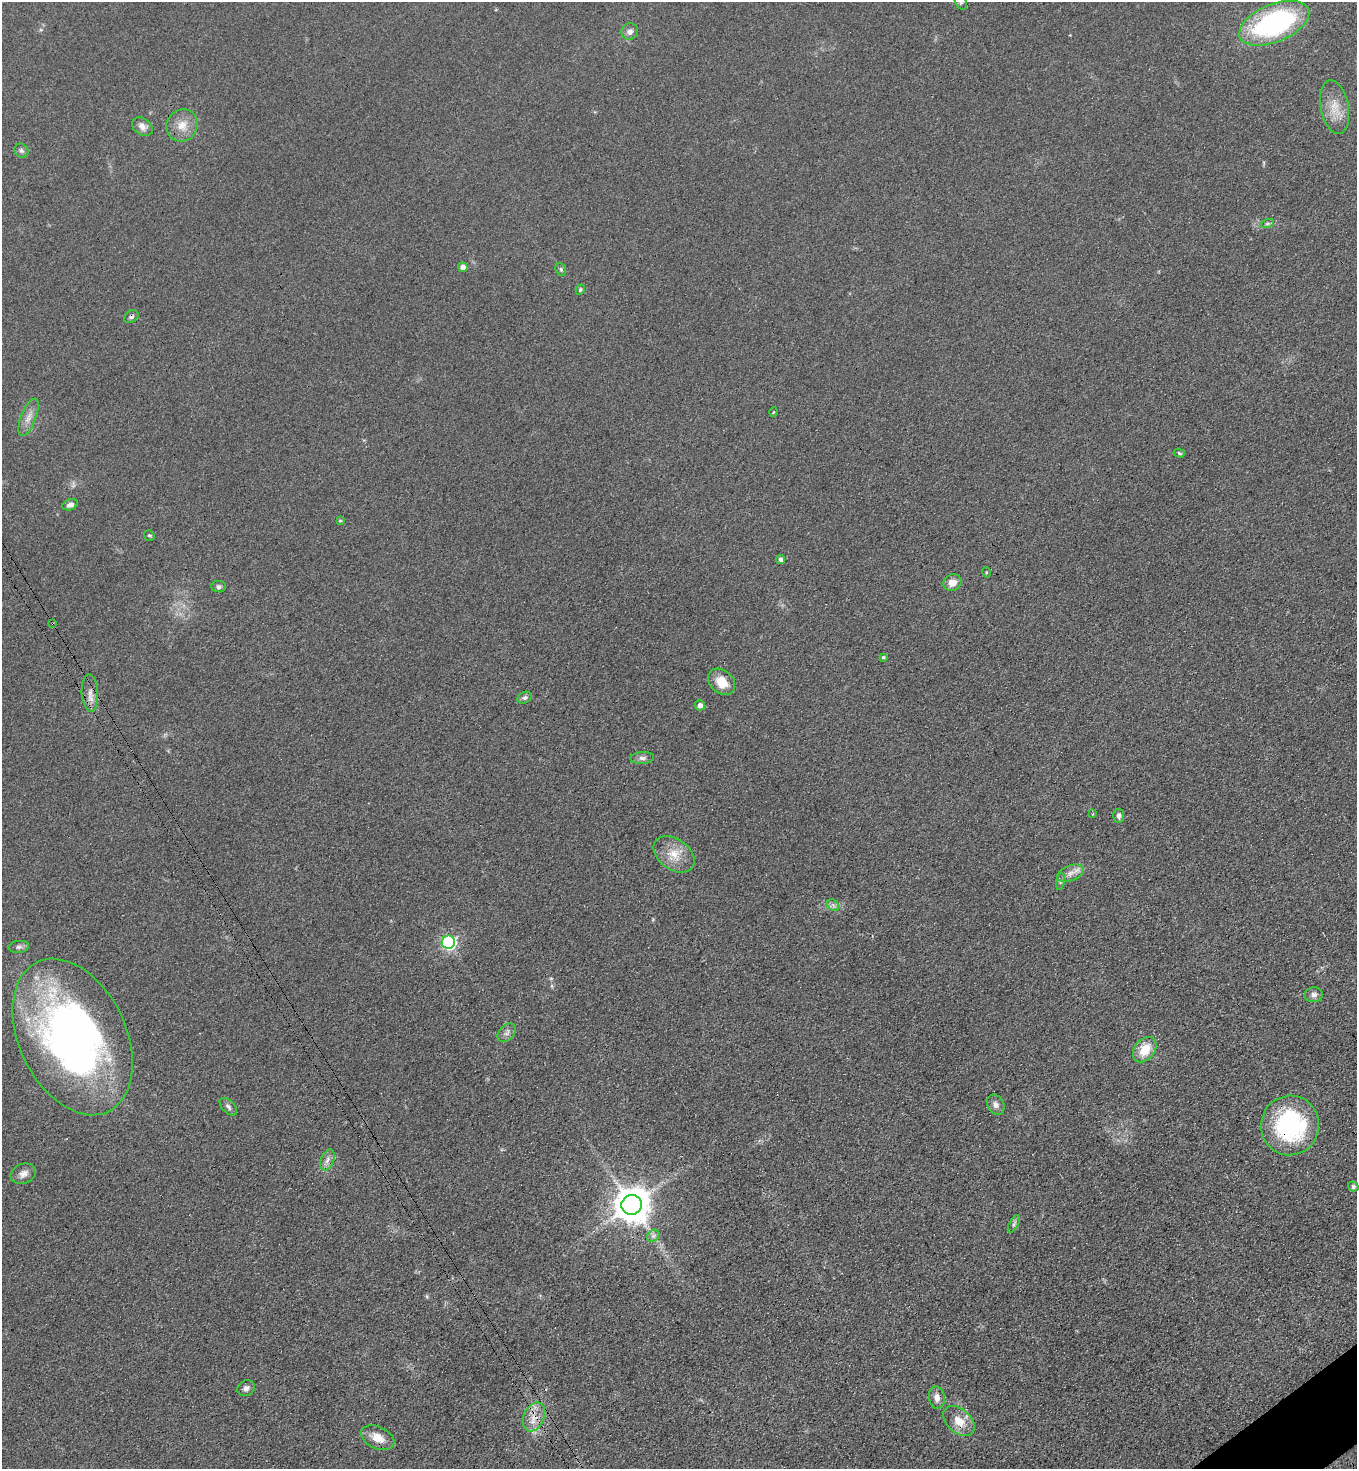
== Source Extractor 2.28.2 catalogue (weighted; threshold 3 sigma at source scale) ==
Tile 6 of 4 x 4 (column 2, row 2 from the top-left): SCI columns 1670-3024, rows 2961-4427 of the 5908 x 5918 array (HDU 1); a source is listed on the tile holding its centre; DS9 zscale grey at full resolution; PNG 1359 x 1471 px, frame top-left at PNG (2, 2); each listed source drawn as its Kron ellipse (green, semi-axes under 4 px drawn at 4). Shown black and unused: <1% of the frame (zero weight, under 3 of 4 exposures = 3% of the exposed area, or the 3 px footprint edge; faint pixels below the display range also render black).
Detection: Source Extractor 2.28.2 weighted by HDU 2 'WHT'; one run over the whole footprint, this tile lists its part. Background 0.0764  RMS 0.0072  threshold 0.0324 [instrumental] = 3 sigma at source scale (4.5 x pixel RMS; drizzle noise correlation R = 1.50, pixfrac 1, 0.05/0.05 arcsec/px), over >= 5 px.
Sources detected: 56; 1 too faint to see at this stretch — neither listed nor drawn; the other 55 listed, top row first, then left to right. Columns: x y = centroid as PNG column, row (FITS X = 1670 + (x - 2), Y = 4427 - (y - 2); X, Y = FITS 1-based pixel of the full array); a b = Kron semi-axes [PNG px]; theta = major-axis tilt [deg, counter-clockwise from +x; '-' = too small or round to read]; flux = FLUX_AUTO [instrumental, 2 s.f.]
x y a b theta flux
961 2 8 5 -60 1.7
1274 23 37 19 22 130
630 31 8 8 - 3.4
1335 107 27 14 -79 13
182 125 16 15 - 10
142 126 11 8 -36 3.9
21 151 7 6 - 1.9
1267 224 7 4 19 1.3
463 267 5 4 - 3.7
561 269 7 5 -68 1.3
580 290 5 4 - 1.1
131 317 8 5 31 1.9
773 412 4 3 - 0.54
28 417 20 7 68 6.1
1179 453 5 4 - 1.1
70 505 8 5 20 3.1
340 521 4 3 - 0.75
149 535 5 5 - 1.2
781 559 4 4 - 2.5
986 572 5 3 - 0.81
953 583 9 8 - 6.8
219 587 7 5 -4 1.8
53 624 3 2 - 0.73
883 657 3 3 - 1.1
722 682 15 11 -41 12
90 693 19 8 -86 6
525 698 8 5 24 2
700 705 5 5 - 3.9
642 758 12 6 3 2.5
1093 814 3 3 - 0.64
1119 816 7 5 87 2.6
674 854 23 15 -36 13
1070 873 14 8 21 5.1
1060 881 8 4 81 1.5
833 905 7 5 -45 1.8
448 942 7 6 - 140
19 947 10 6 7 2.3
1314 995 9 7 3 3.1
507 1033 11 7 45 3.1
73 1037 83 53 -64 390
1145 1050 14 10 51 15
996 1105 10 8 -59 3.2
228 1107 11 6 -46 2.4
1290 1125 30 29 - 93
327 1160 11 6 68 3.3
23 1174 13 9 21 4.4
1353 1187 5 5 - 2
632 1205 10 10 - 1700
1014 1224 10 4 61 1.7
653 1236 7 5 45 2
246 1388 9 7 32 2.7
937 1398 11 8 -82 4.8
534 1417 15 10 66 8.6
959 1421 18 12 -42 12
378 1438 18 11 -24 9.3
Overlapping masked pixels (flux is a lower limit): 5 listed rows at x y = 131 317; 53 624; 73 1037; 1290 1125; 534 1417
Isophote crosses this tile's border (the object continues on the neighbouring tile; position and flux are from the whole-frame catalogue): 1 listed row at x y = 961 2